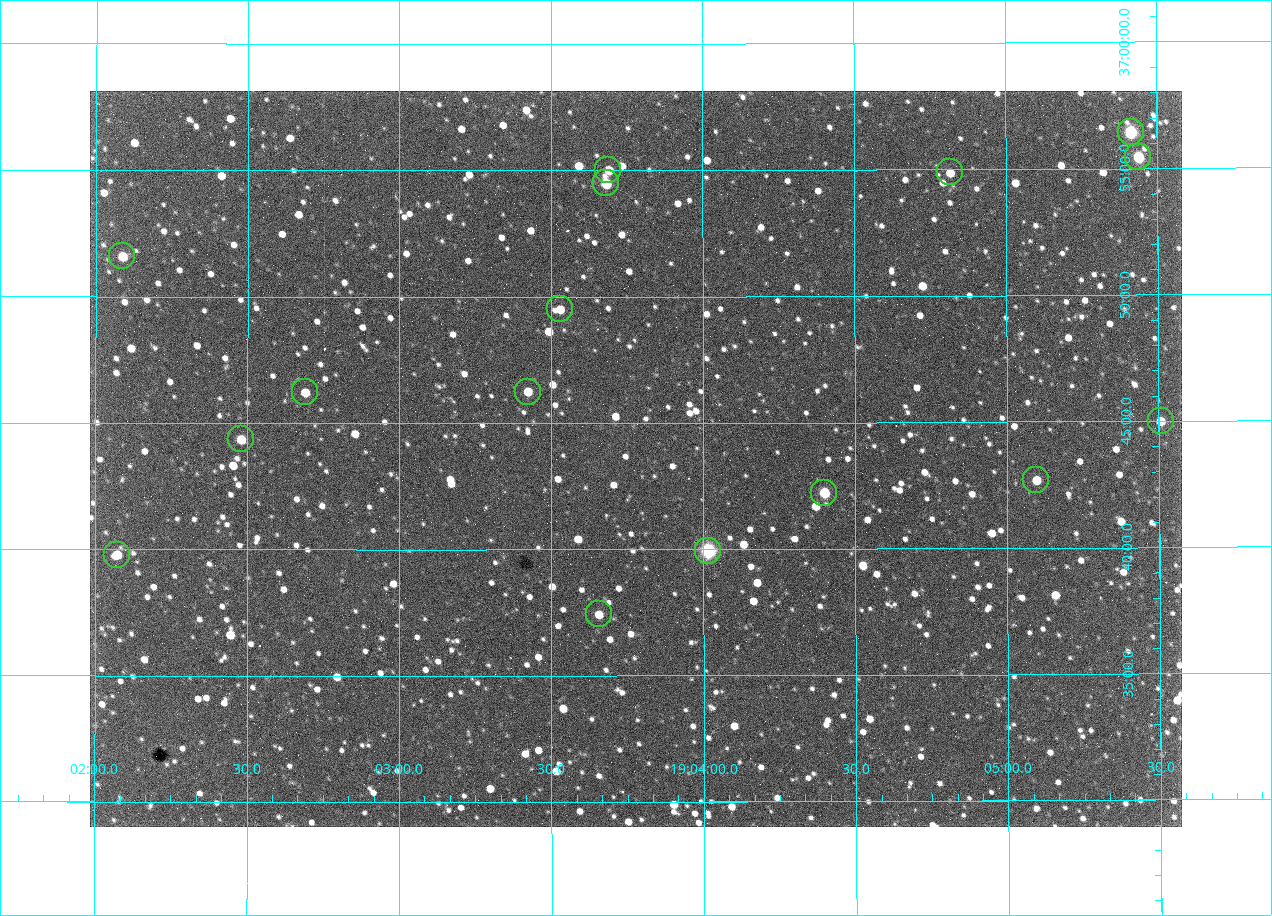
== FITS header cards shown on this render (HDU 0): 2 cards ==
NAXIS1  =                 1092 /fastest changing axis
NAXIS2  =                  736 /next to fastest changing axis

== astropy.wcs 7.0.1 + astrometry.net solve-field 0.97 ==
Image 1092 x 736 px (HDU 0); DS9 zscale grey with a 90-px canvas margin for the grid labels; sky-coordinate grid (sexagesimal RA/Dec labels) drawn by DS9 from the SOLVED WCS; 16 Tycho-2 reference stars matched to detected sources circled (green)
Header WCS: none
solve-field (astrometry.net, Tycho-2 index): SOLVED blind (the file carries no WCS)
Solved WCS: RA---TAN-SIP/DEC--TAN-SIP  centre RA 19:03:47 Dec +36:44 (285.94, +36.73 deg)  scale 2.37 arcsec/px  FOV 43.2' x 29.1'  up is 0 deg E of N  parity flipped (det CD > 0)
(file carries no celestial WCS; the grid is the blind solution)
Tycho-2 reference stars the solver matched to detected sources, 16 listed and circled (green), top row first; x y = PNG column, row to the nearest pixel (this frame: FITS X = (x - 90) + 1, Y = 736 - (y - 91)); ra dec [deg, ICRS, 3 dp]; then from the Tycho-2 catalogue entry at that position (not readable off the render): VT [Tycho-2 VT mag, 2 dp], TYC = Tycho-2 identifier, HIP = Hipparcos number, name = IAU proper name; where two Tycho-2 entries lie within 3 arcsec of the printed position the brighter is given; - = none
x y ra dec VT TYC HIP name
1131 132 286.353 +36.941 8.32 2652-644-1 93748 -
1138 157 286.360 +36.924 9.83 2652-14-1 - -
608 170 285.922 +36.917 10.48 2652-1249-1 - -
950 172 286.204 +36.915 10.94 2652-350-1 - -
606 183 285.920 +36.908 9.57 2652-218-1 - -
122 256 285.522 +36.860 10.88 2651-1921-1 - -
560 309 285.882 +36.825 10.95 2652-329-1 - -
305 392 285.672 +36.770 11.14 2651-2527-1 - -
528 392 285.856 +36.771 11.11 2652-1253-1 - -
1161 421 286.377 +36.750 10.72 2652-110-1 - -
241 439 285.620 +36.739 11.03 2651-1906-1 - -
1036 480 286.274 +36.711 10.88 2652-1070-1 - -
824 493 286.100 +36.704 10.14 2652-1649-1 - -
708 551 286.004 +36.666 8.52 2652-1368-1 - -
117 555 285.518 +36.663 10.71 2651-2245-1 - -
599 614 285.914 +36.624 11.11 2652-845-1 - -